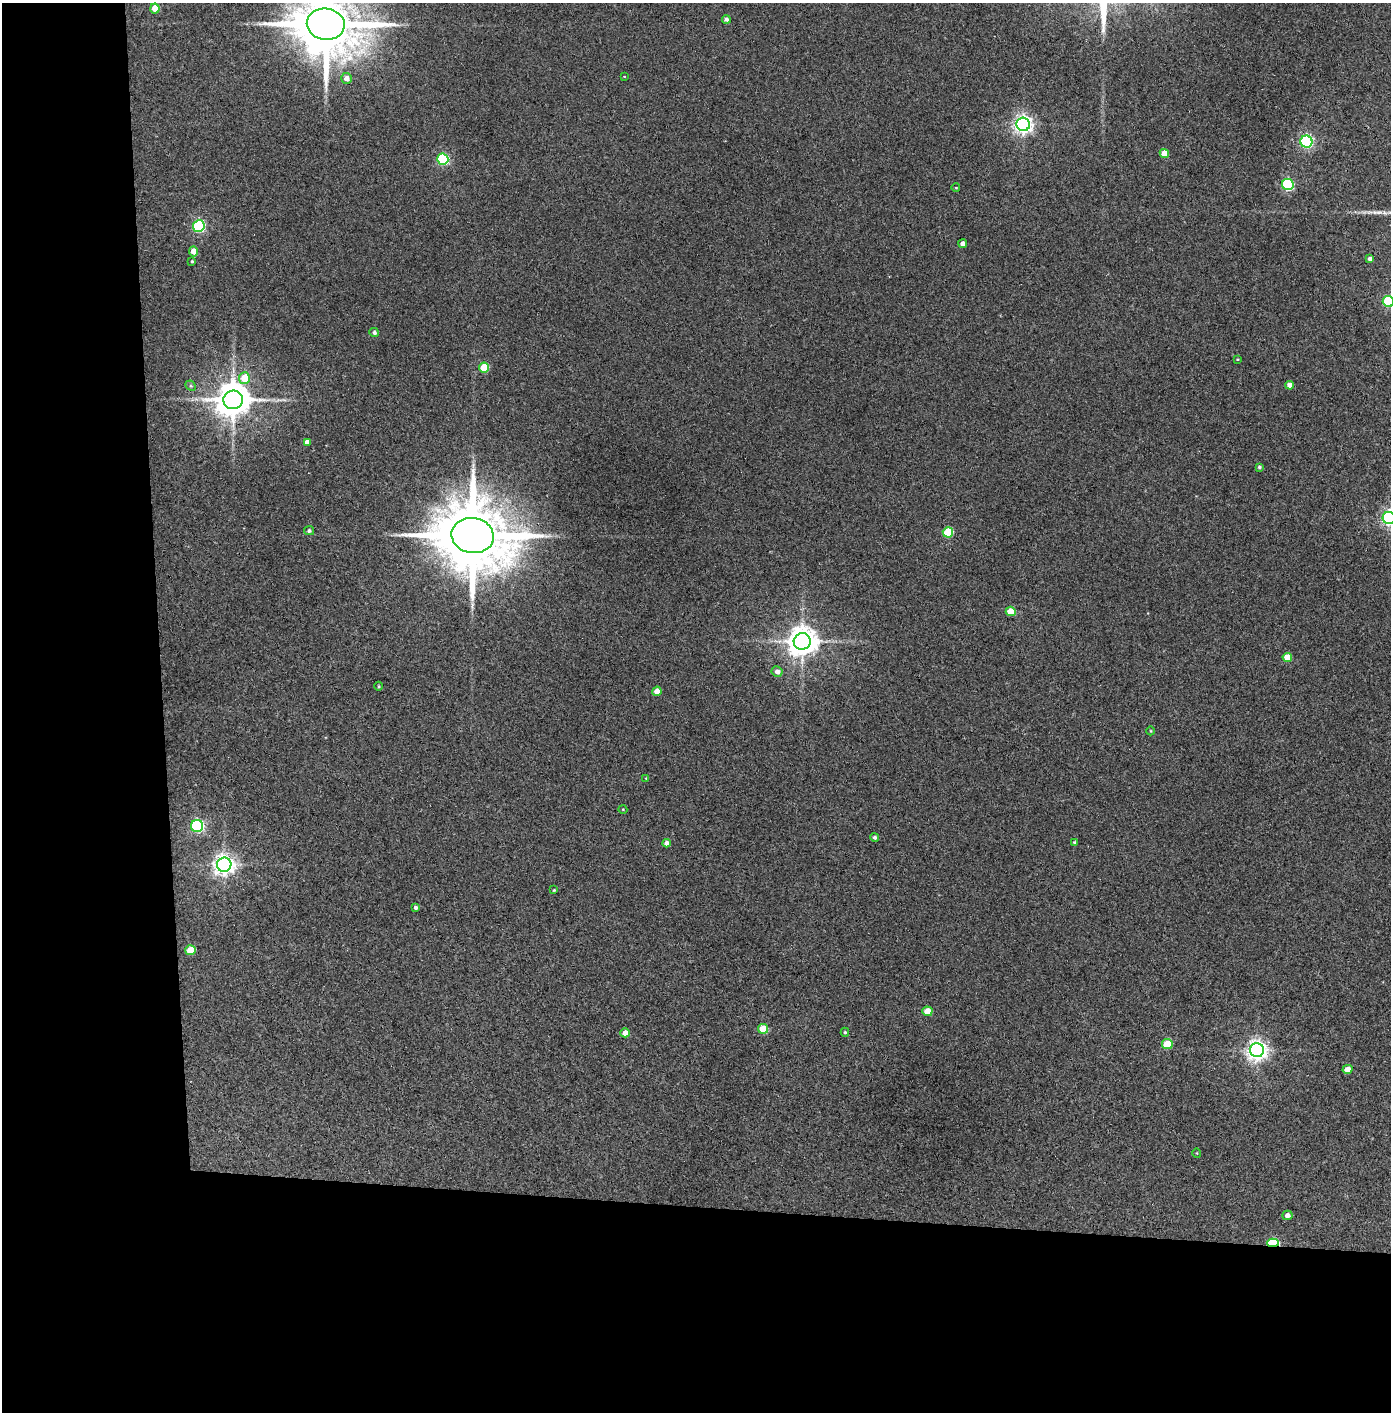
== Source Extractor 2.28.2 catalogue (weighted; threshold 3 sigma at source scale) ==
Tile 7 of 3 x 3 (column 1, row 3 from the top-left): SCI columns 80-1468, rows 5-1414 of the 4323 x 4241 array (HDU 1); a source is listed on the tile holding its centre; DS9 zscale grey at full resolution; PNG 1393 x 1414 px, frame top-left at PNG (2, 3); each listed source drawn as its Kron ellipse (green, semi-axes under 4 px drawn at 4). Shown black and unused: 24% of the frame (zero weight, under 3 of 4 exposures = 6% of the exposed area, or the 3 px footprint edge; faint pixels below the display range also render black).
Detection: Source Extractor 2.28.2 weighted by HDU 2 'WHT'; one run over the whole footprint, this tile lists its part. Background 0.0737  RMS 0.0056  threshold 0.0252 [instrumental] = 3 sigma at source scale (4.5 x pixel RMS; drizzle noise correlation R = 1.50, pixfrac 1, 0.05/0.05 arcsec/px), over >= 5 px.
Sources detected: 58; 1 long thin detection or spike segment (spike, bleed or trail) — neither listed nor drawn; the other 57 listed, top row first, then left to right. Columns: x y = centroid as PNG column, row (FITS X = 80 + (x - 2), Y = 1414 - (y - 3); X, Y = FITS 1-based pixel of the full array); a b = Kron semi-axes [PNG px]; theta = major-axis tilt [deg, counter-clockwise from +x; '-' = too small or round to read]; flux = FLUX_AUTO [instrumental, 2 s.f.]
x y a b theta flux
155 8 5 4 - 8.1
726 19 4 4 - 1.9
326 24 19 15 -9 5400
624 76 3 2 - 0.33
347 78 5 5 - 3.3
1023 124 7 6 - 260
1306 142 6 6 - 98
1164 153 5 4 - 8.1
443 159 5 5 - 57
1288 184 6 5 - 62
956 188 4 3 - 0.4
199 226 6 5 - 83
963 244 4 4 - 2.6
193 251 5 4 - 5
1370 259 4 4 - 2
192 261 4 3 - 0.56
1388 301 6 5 - 40
374 332 5 4 - 1.5
1237 359 4 2 - 0.43
484 368 5 5 - 23
244 378 6 5 - 12
1290 385 4 4 - 3.5
191 386 6 4 -44 0.74
233 400 10 9 - 1400
307 442 4 4 - 2.6
1259 467 4 3 - 0.83
1389 518 6 6 - 150
309 531 5 4 - 1.2
948 532 5 5 - 29
473 536 21 17 -11 6400
1011 611 5 4 - 13
802 641 8 8 - 880
1287 657 5 4 - 9.4
777 671 5 5 - 3.1
378 686 4 3 - 0.57
657 691 4 4 - 6.6
1151 731 4 3 - 0.43
646 778 4 4 - 0.45
623 810 4 3 - 0.42
197 826 6 6 - 88
875 837 4 4 - 1.2
1074 842 4 3 - 0.73
667 843 4 4 - 2.9
224 865 7 7 - 360
554 890 3 3 - 0.51
415 908 3 3 - 1.3
190 950 5 5 - 12
927 1011 5 4 - 9.9
763 1029 5 4 - 15
845 1032 4 4 - 0.73
625 1033 4 4 - 5.4
1167 1044 5 5 - 19
1257 1050 7 7 - 330
1348 1069 5 4 - 5.2
1197 1153 4 3 - 0.4
1287 1215 5 4 - 2.6
1273 1243 6 4 3 49
Overlapping masked pixels (flux is a lower limit): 2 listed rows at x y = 473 536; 1273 1243
Isophote crosses this tile's border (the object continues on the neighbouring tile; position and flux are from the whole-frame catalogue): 3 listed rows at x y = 326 24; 1388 301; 1389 518